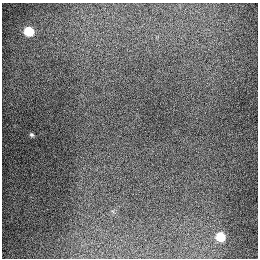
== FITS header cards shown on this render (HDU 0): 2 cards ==
NAXIS1  =                  256
NAXIS2  =                  256

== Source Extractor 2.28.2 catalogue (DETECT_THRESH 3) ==
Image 256 x 256 px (HDU 0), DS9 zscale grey, 1 PNG px = 1 image px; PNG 260 x 260 px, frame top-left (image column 1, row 256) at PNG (2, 3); no overlay
Background 1290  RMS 26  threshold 79.2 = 3 sigma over >= 5 px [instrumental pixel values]
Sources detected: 3; all 3 listed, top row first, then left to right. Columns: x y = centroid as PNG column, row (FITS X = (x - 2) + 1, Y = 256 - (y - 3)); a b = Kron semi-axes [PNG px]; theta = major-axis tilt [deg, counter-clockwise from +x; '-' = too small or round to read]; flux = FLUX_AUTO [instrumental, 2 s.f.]
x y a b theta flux
29 31 6 6 - 91000
32 135 4 4 - 2900
220 237 6 6 - 68000